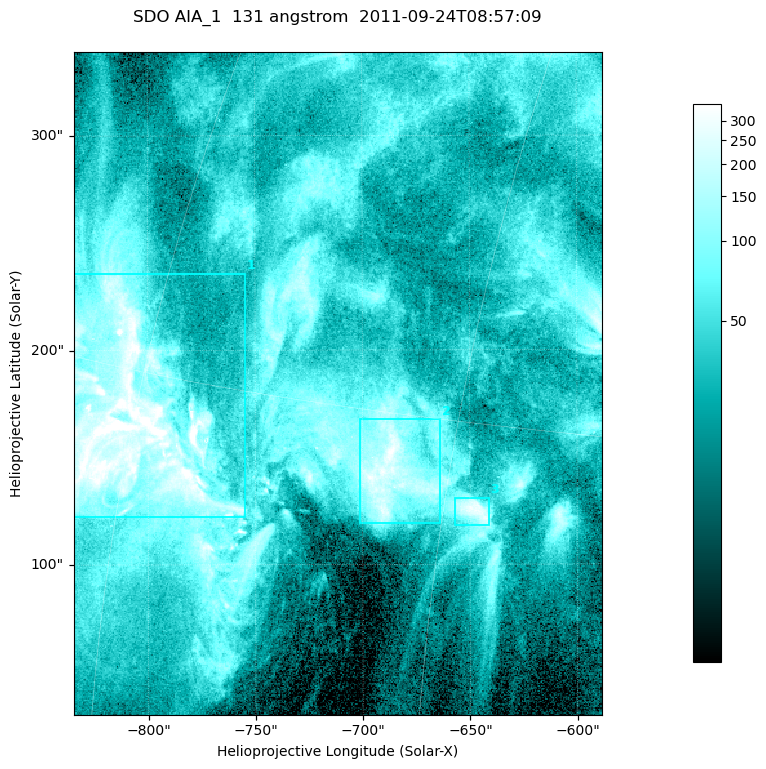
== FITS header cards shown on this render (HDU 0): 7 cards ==
TELESCOP= 'SDO     '           /
INSTRUME= 'AIA_1   '           /
WAVELNTH=                  131 /
WAVEUNIT= 'angstrom'           /
DATE-OBS= '2011-09-24T08:57:09.62' /
CTYPE1  = 'HPLN-TAN'           /
CTYPE2  = 'HPLT-TAN'           /

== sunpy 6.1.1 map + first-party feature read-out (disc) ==
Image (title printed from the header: SDO AIA_1  131 angstrom  2011-09-24T08:57:09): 410 x 514 px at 0.601 arcsec/px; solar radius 956 arcsec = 1592 px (partial field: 2.6% of the solar disc is inside the frame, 100% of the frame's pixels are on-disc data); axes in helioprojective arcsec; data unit not stated in the header (colour bar unlabelled)
Pointing: header CRPIX1/2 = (2043.14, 2045.51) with CRVAL1/2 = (0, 0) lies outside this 410 x 514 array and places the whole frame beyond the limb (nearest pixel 1.41 R_sun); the SolarSoft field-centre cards XCEN/YCEN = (-711.5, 184.4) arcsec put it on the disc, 1316 arcsec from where CRPIX/CRVAL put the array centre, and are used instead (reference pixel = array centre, CRVAL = XCEN/YCEN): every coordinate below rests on XCEN/YCEN
Orientation: roll -0.139 deg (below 1 deg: not rotated)
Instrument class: DISC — disc imager (sunpy class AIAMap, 131 A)
Bright regions (active regions / flare kernels): reference = the on-disc median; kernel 3 px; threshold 5 sigma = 124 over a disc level ~37.3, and >= 1.15x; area >= 210 px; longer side >= 5 px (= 3 arcsec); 3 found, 3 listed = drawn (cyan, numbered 1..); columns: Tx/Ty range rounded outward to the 2 arcsec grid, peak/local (2 s.f.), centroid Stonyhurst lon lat
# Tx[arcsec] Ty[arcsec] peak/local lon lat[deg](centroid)
1 -836..-754 122..236 20 -60 +13
2 -702..-664 118..168 10 -47 +13
3 -658..-640 118..132 8.2 -44 +13